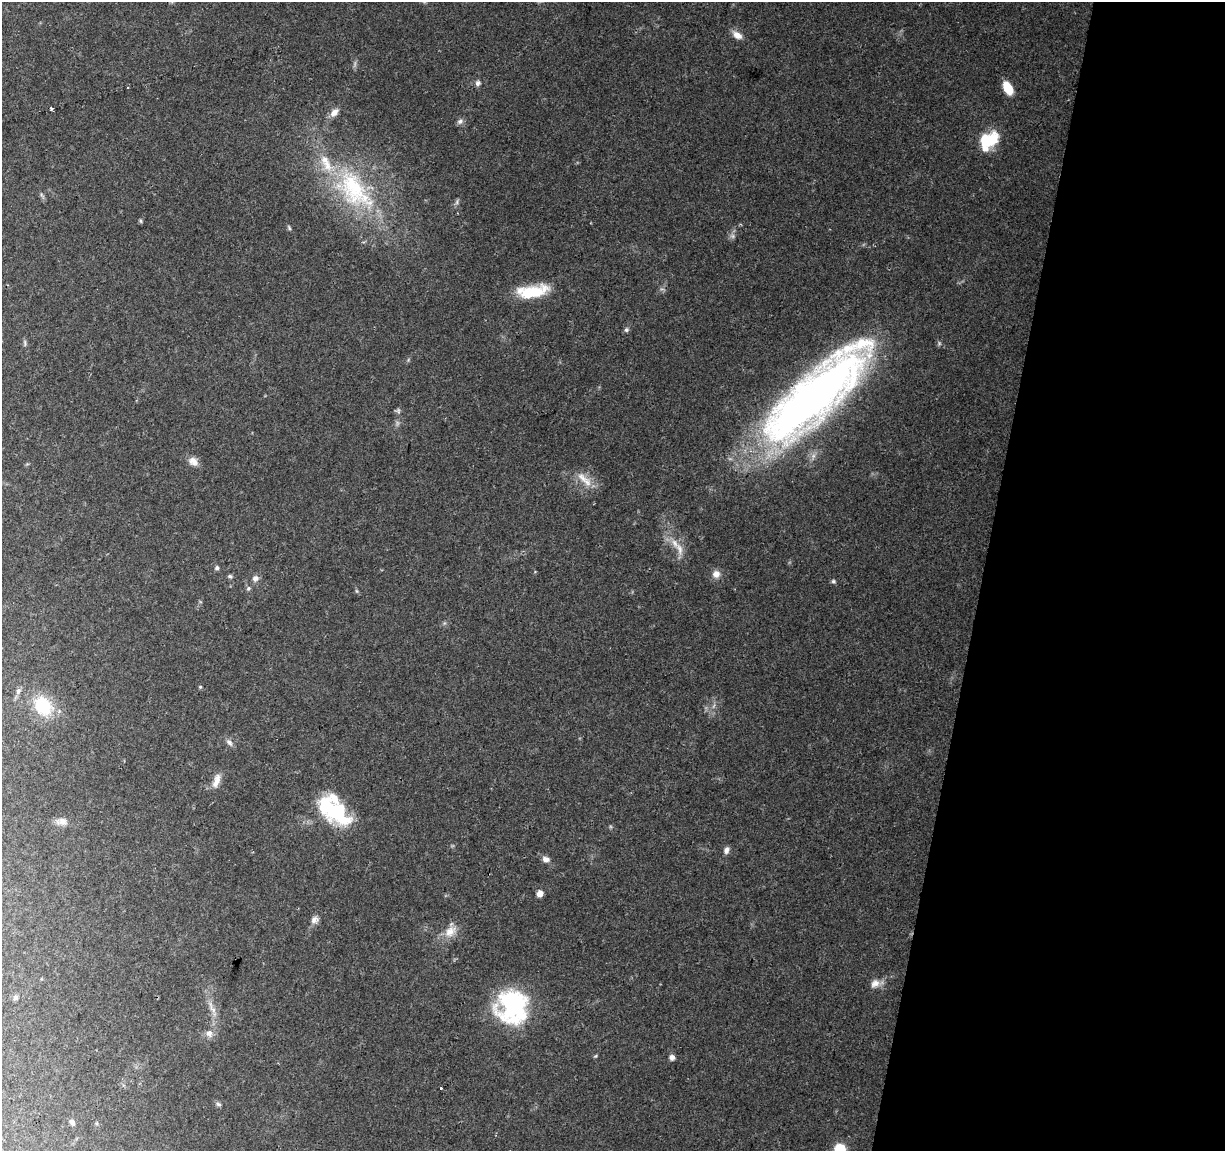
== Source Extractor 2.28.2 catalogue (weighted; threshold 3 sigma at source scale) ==
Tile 8 of 4 x 4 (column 4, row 2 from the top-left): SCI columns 3669-4891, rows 2527-3675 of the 4899 x 5108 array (HDU 1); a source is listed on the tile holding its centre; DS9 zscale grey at full resolution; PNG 1227 x 1153 px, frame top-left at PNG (2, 2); no overlay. Shown black and unused: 20% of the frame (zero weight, under 2 of 3 exposures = <1% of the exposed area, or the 3 px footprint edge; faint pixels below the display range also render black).
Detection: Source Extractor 2.28.2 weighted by HDU 2 'WHT'; one run over the whole footprint, this tile lists its part. Background 0.0968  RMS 0.0061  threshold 0.0276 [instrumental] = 3 sigma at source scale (4.5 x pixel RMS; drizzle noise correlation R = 1.50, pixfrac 1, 0.0396/0.0396 arcsec/px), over >= 5 px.
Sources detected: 60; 2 too faint to see at this stretch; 2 inside a brighter object's white glare — not listed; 4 inside a brighter listed object's ellipse — not listed separately; the other 52 listed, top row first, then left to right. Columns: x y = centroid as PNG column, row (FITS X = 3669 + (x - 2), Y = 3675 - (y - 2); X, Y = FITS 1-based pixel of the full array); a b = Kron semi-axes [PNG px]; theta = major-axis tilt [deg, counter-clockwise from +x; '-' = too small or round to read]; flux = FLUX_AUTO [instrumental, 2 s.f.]
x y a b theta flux
737 35 13 8 -35 5
478 83 8 6 45 2.1
1008 88 14 8 -60 12
51 109 4 3 - 1.1
334 112 12 7 44 4.3
460 121 9 6 29 2
986 140 26 16 19 23
354 190 74 39 -50 95
42 195 10 4 -56 1.2
457 202 9 4 82 1.3
141 221 5 5 - 0.89
289 228 7 4 -64 1
732 236 7 6 - 1.8
532 291 37 14 9 24
626 330 7 6 - 1.4
25 343 11 4 -90 1.2
816 395 114 34 43 510
398 411 7 6 - 1.3
193 461 13 9 -37 4.9
582 478 19 10 -50 8
680 549 21 8 -74 6.4
217 568 5 5 - 1.6
716 574 9 9 - 4.4
230 576 7 5 -19 1.2
255 578 9 8 - 2.7
833 581 7 5 -14 1.1
248 588 6 5 - 1.2
357 591 6 4 -70 0.83
200 687 5 4 - 0.77
18 691 9 6 63 2.1
43 706 24 19 -53 28
229 742 11 6 -44 2.4
216 781 21 8 70 5.7
340 812 38 18 -70 30
62 821 16 10 -5 4.7
726 850 9 6 73 2.5
546 859 10 7 -16 3
540 893 5 5 - 5.4
315 920 11 9 37 3.3
450 932 17 12 40 7.8
876 983 18 10 15 5.1
15 997 7 7 - 1.5
512 1006 36 32 -82 72
212 1009 29 6 -65 6.3
209 1033 10 9 - 3.7
595 1056 5 5 - 0.76
672 1057 6 6 - 2.5
441 1088 3 3 - 1.3
218 1104 8 5 -18 1.3
72 1122 7 6 - 2
97 1123 6 4 72 0.71
840 1149 7 7 - 35
Isophote crosses this tile's border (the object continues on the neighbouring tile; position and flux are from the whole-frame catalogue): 1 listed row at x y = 840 1149